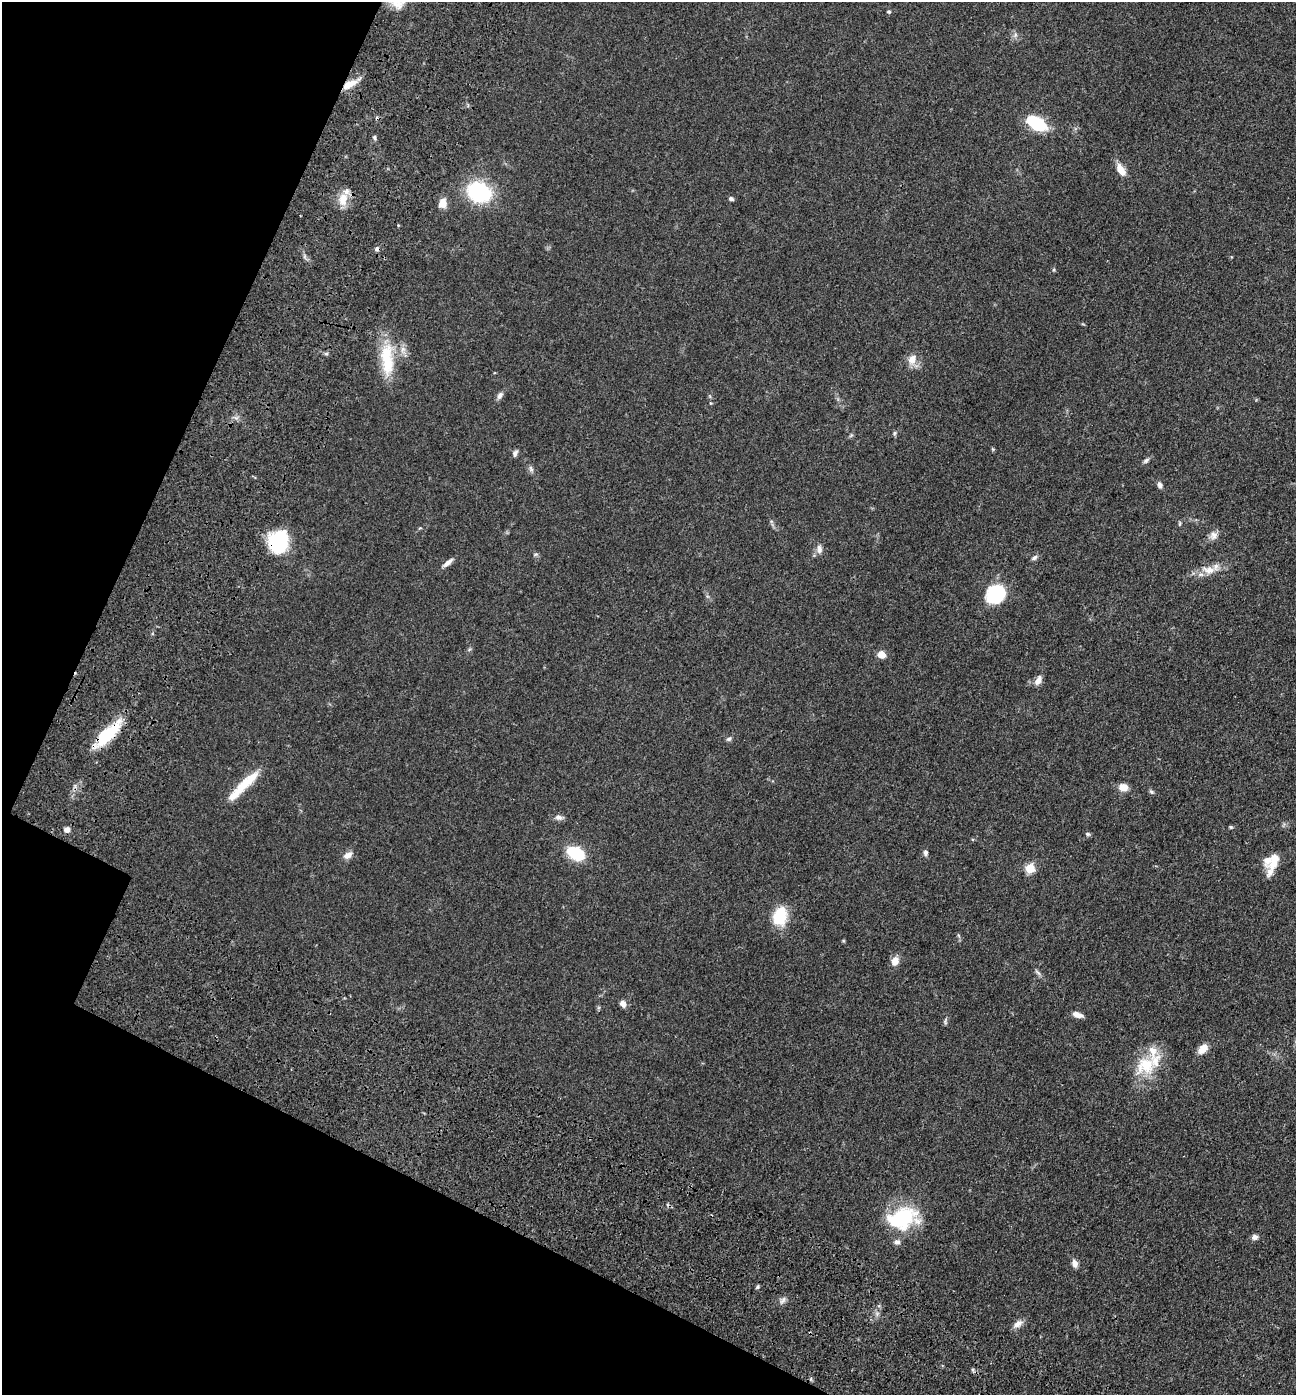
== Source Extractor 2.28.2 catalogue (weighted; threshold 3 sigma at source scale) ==
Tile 9 of 4 x 4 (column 1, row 3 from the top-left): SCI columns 328-1621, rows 1520-2912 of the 5967 x 5890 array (HDU 1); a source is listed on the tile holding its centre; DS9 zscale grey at full resolution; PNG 1298 x 1397 px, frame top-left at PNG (2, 2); no overlay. Shown black and unused: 20% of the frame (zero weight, under 3 of 4 exposures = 11% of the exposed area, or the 3 px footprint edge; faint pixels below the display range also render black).
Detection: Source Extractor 2.28.2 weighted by HDU 2 'WHT'; one run over the whole footprint, this tile lists its part. Background 0.0618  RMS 0.0045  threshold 0.0201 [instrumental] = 3 sigma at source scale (4.5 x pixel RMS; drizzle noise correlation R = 1.50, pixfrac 1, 0.05/0.05 arcsec/px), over >= 5 px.
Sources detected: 70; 1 cosmic-ray / hot-pixel residue — not listed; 8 inside a brighter listed object's ellipse — not listed separately; the other 61 listed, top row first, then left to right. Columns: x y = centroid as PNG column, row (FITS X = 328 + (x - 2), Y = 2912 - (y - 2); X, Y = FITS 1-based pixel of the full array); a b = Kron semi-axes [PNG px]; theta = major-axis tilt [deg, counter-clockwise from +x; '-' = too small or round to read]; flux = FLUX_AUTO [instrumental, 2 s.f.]
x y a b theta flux
889 12 5 4 - 0.57
349 84 20 8 27 5.5
1036 123 18 10 -30 26
374 137 7 4 -84 0.77
1121 170 17 8 -59 4.8
479 192 21 17 -22 40
343 199 17 11 84 6.2
731 199 6 4 -19 1
443 203 10 8 86 4.6
403 350 11 6 -87 2.3
387 359 47 16 -86 18
912 359 14 11 67 4.3
500 395 10 6 60 1.7
710 403 5 3 - 0.43
894 433 5 5 - 0.68
993 449 5 5 - 0.52
515 453 9 6 71 1.3
1146 460 9 5 33 1.1
531 469 9 5 -64 1.1
1160 485 8 5 -67 1.6
1180 524 8 4 81 0.55
1213 535 12 10 46 2.5
278 541 20 18 76 32
819 549 12 7 -84 2.4
536 554 7 3 1 0.65
1034 557 8 6 34 1.2
448 563 15 5 38 2.2
1209 570 19 11 -10 5.5
995 594 21 18 45 23
881 654 7 6 - 4.8
1038 680 13 7 63 2.7
107 735 36 11 44 22
729 739 7 5 42 0.96
247 781 38 11 40 11
1123 787 10 8 -6 3.8
1151 792 7 5 -42 0.79
559 817 12 7 -5 1.9
1231 827 6 4 -27 0.6
67 829 7 7 - 2.1
1088 834 7 5 -16 0.79
575 853 14 9 -28 24
925 853 7 6 - 1.2
347 855 13 8 28 2.6
1274 861 30 10 68 8
1030 868 5 5 - 20
780 916 21 15 77 15
958 935 6 4 -71 0.61
895 961 10 8 72 4
1038 972 12 3 -45 1
623 1004 8 6 -57 2.4
1077 1015 11 6 -17 2.9
945 1021 9 4 81 0.86
1203 1049 10 7 47 5.7
1145 1065 31 24 32 17
901 1218 38 26 15 29
1254 1237 7 6 - 1.8
1075 1263 9 7 -68 2.3
757 1287 5 5 - 0.66
783 1300 11 4 50 1.3
1018 1324 14 8 34 2.7
973 1370 6 4 -72 0.63
Overlapping masked pixels (flux is a lower limit): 3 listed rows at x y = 349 84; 278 541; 107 735